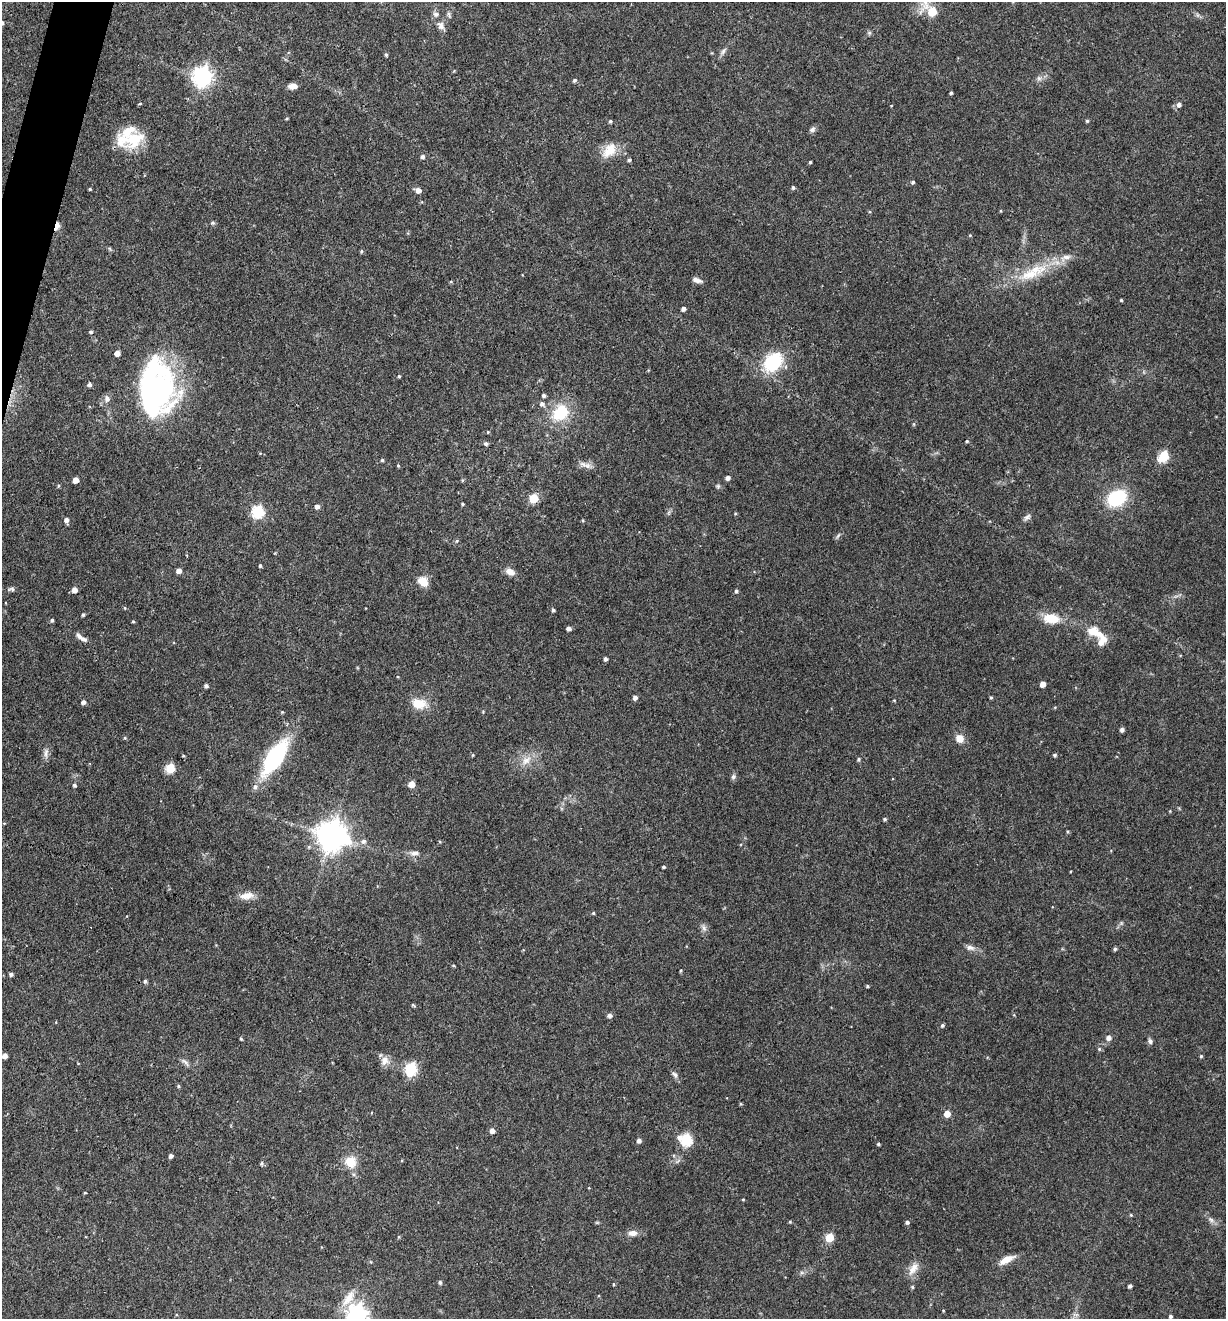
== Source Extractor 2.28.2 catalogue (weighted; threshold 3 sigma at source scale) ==
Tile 11 of 4 x 4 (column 3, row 3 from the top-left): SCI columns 2580-3803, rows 1317-2633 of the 5284 x 5266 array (HDU 1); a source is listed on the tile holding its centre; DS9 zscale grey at full resolution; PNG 1228 x 1321 px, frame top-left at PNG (2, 2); no overlay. Shown black and unused: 1% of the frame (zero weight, under 3 of 4 exposures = <1% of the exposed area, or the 3 px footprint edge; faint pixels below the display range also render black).
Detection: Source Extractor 2.28.2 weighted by HDU 2 'WHT'; one run over the whole footprint, this tile lists its part. Background 0.19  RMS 0.0053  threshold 0.0238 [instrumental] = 3 sigma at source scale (4.5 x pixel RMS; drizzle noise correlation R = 1.50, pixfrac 1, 0.05/0.05 arcsec/px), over >= 5 px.
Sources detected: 167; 2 inside a brighter object's white glare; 1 cosmic-ray / hot-pixel residue — not listed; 6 inside a brighter listed object's ellipse — not listed separately; the other 158 listed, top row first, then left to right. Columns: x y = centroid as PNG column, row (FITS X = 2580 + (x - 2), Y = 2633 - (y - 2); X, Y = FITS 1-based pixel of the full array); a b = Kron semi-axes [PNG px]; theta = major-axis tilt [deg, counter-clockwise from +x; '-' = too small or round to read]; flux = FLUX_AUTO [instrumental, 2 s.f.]
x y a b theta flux
932 11 5 5 - 19
449 14 9 4 -69 1
2 23 5 4 - 1.1
441 26 13 8 -58 3
869 33 6 4 45 0.86
723 51 11 5 60 1.7
386 55 5 4 - 0.82
202 76 8 7 - 280
1039 78 7 6 - 1.4
574 80 5 5 - 0.86
293 86 10 6 4 3.2
951 93 3 3 - 0.81
140 104 4 3 - 0.48
1179 104 6 5 - 2
286 118 5 2 - 0.49
610 121 4 4 - 0.84
1087 121 4 4 - 0.76
813 129 9 6 57 1.5
134 139 30 21 38 19
609 151 23 14 48 9
422 157 5 5 - 1.4
629 160 4 4 - 0.86
810 162 3 3 - 0.74
913 182 4 4 - 0.83
793 188 4 4 - 1
90 189 3 3 - 0.57
418 190 6 5 - 3.3
1000 211 4 3 - 0.47
213 223 6 4 18 0.86
57 226 9 5 73 3.6
970 235 4 4 - 0.49
361 251 5 4 - 0.75
1029 274 57 14 21 21
697 280 11 5 -17 2.7
1121 300 3 3 - 0.65
683 309 4 4 - 1.7
91 332 4 4 - 0.91
117 353 4 4 - 3.5
773 362 19 15 48 31
399 376 4 4 - 0.62
89 385 5 4 - 1.4
158 390 53 42 81 97
544 395 4 4 - 1.2
107 398 9 6 -89 2.1
542 404 6 6 - 1.9
560 413 24 19 40 20
488 432 4 4 - 0.47
486 444 6 5 - 1.1
1164 456 6 5 - 31
382 460 4 4 - 0.74
587 465 9 8 - 2.7
398 466 4 3 - 0.63
728 478 4 4 - 2
75 480 5 4 - 5.3
58 486 5 3 - 0.54
718 486 6 5 - 0.91
1117 498 18 13 31 32
533 499 5 5 - 24
463 504 3 3 - 0.7
317 506 5 5 - 2.2
258 512 6 6 - 63
735 514 4 3 - 0.47
1027 517 10 6 35 1.6
66 520 6 4 -74 2.1
838 535 9 3 50 0.86
260 566 4 3 - 0.81
179 571 4 4 - 2.9
510 572 12 8 -21 3.6
423 581 13 11 -40 5.8
12 589 9 5 -5 1.2
74 590 5 5 - 3.3
736 591 4 4 - 0.97
125 608 4 4 - 0.56
553 610 4 3 - 0.91
83 615 4 3 - 0.78
1051 618 16 10 -8 12
52 620 5 4 - 0.86
133 621 3 3 - 0.59
569 628 4 4 - 1.8
1093 631 23 12 -22 9.7
79 636 11 6 -48 2
605 659 4 4 - 1.4
1043 684 4 4 - 4
206 686 4 4 - 1.4
635 698 5 4 - 1.9
991 698 4 4 - 0.67
894 700 4 3 - 0.45
83 702 4 4 - 1.8
419 704 18 12 -11 9.3
282 712 4 4 - 0.49
1122 730 4 4 - 1.7
125 738 5 4 - 0.64
960 739 10 10 - 4.3
46 753 13 5 82 2.2
473 755 4 3 - 0.46
1055 755 5 4 - 0.95
275 757 25 10 57 81
859 759 7 3 90 0.67
526 760 15 10 39 5.3
170 768 5 5 - 28
733 777 7 6 - 1.4
411 784 5 5 - 7.2
74 785 4 4 - 0.98
255 787 6 5 - 1.5
885 819 4 4 - 0.83
1067 831 4 4 - 0.55
331 836 10 9 - 780
363 841 7 6 - 1.8
440 842 5 3 - 0.46
414 853 13 6 4 2.5
664 867 3 3 - 0.83
247 896 20 8 11 5.2
593 913 4 4 - 0.62
704 928 8 6 -89 1.8
970 948 12 7 -10 2.6
1115 949 4 4 - 1
11 974 4 4 - 1.4
145 981 5 4 - 0.96
867 986 4 4 - 0.55
413 1005 5 4 - 0.68
610 1015 5 5 - 1.8
942 1026 5 4 - 0.99
1108 1038 6 5 - 2.5
241 1039 5 3 - 0.65
1150 1041 8 6 -53 1.4
1099 1049 5 5 - 0.73
5 1056 4 4 - 3
1201 1056 4 4 - 0.71
385 1061 13 9 76 3.8
185 1062 14 5 -42 2
411 1069 7 6 - 52
674 1074 10 5 -43 1.5
178 1086 5 4 - 0.75
947 1114 5 5 - 6.4
492 1131 5 5 - 2.9
686 1140 6 6 - 57
639 1141 4 4 - 2
878 1144 4 3 - 0.82
171 1156 4 4 - 1.5
350 1162 12 11 - 9.4
262 1163 5 5 - 0.93
85 1193 4 3 - 0.51
743 1199 4 3 - 0.46
1131 1215 4 4 - 0.57
1211 1220 9 5 -41 1.8
790 1222 5 3 - 0.53
907 1222 5 4 - 1.2
633 1233 12 8 2 3.1
829 1238 5 5 - 21
1007 1259 19 7 29 5.5
913 1268 18 9 56 4.9
440 1282 4 4 - 1
613 1284 4 3 - 0.49
1130 1286 4 4 - 1.2
912 1287 4 4 - 0.7
348 1298 26 10 56 8
357 1315 8 7 - 290
1170 1316 4 4 - 1.1
Overlapping masked pixels (flux is a lower limit): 1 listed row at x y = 57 226
Isophote crosses this tile's border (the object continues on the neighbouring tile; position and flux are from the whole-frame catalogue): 2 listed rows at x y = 2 23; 357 1315